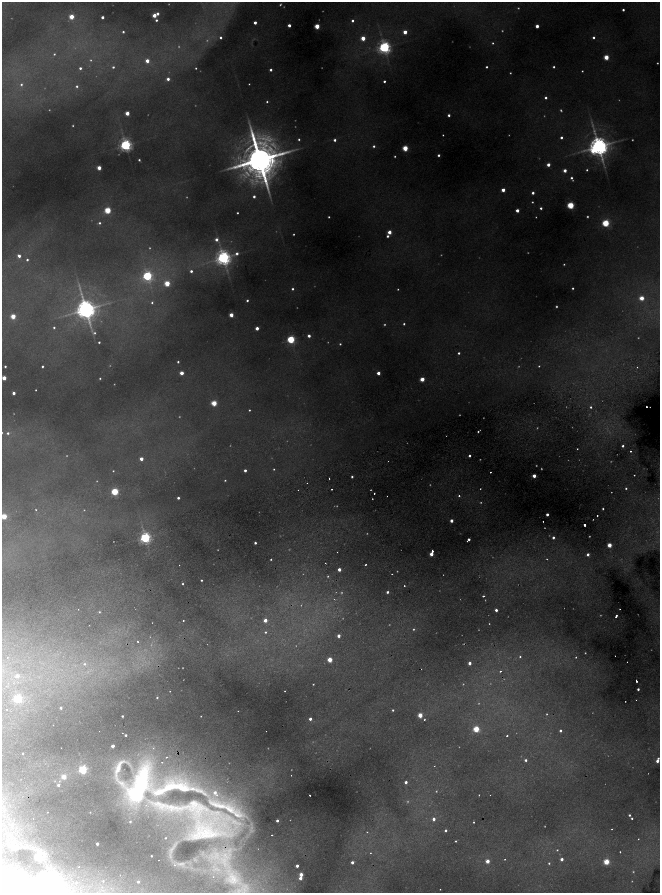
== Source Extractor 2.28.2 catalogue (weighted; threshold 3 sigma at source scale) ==
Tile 11 of 4 x 4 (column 3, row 3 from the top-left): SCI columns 2855-4170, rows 1781-3561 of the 5831 x 7122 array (HDU 1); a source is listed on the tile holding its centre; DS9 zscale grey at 2 x 2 block average (1 PNG px = mean of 2 x 2 image px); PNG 662 x 895 px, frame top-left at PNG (2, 2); no overlay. Shown black and unused: <1% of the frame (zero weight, under 2 of 4 exposures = <1% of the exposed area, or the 3 px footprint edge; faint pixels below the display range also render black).
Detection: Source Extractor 2.28.2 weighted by HDU 2 'WHT'; one run over the whole footprint, this tile lists its part. Background 0.541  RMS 0.021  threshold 0.093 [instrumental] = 3 sigma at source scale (4.5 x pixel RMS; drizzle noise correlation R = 1.50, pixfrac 1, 0.05/0.05 arcsec/px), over >= 5 px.
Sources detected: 380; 113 too faint to see at this stretch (2 x 2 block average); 1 inside a brighter object's white glare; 8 cosmic-ray / hot-pixel residue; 1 long thin detection or spike segment (spike, bleed or trail) — not listed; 12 inside a brighter listed object's ellipse — not listed separately; the other 245 listed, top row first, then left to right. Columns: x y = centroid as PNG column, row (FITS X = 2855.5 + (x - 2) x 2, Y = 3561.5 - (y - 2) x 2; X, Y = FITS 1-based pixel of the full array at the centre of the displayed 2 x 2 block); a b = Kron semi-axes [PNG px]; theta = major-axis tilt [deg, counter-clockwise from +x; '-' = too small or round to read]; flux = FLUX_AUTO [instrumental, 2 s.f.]
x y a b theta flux
623 10 2 2 - 9
158 14 2 2 - 16
154 15 3 2 - 47
71 17 3 3 - 100
102 17 2 2 - 19
156 20 2 2 - 7.7
352 21 3 3 - 9.6
255 23 2 2 - 22
289 25 2 2 - 24
317 26 3 3 - 110
537 26 2 2 - 36
123 32 3 2 - 7.2
405 32 3 3 - 48
221 37 2 2 - 11
594 37 2 2 - 9.7
363 38 3 3 - 73
493 43 3 3 - 5.2
384 47 4 4 - 1400
54 54 3 2 - 4.4
606 57 3 3 - 110
147 61 3 2 - 43
113 67 3 3 - 7.6
487 67 2 2 - 6.9
554 67 2 2 - 7
80 68 2 2 - 11
196 68 2 2 - 4.4
271 70 2 2 - 12
168 79 2 2 - 18
384 81 2 2 - 8.7
21 84 3 3 - 6.8
77 86 3 3 - 8.2
546 98 3 2 - 11
267 102 2 2 - 5.1
127 113 2 2 - 67
449 115 2 2 - 13
443 135 2 2 - 3.4
561 137 2 2 - 11
299 139 3 3 - 6.8
335 140 3 3 - 13
126 145 4 4 - 1400
374 146 3 3 - 9.1
599 146 6 5 - 4800
405 148 3 3 - 150
439 155 2 2 - 11
139 160 2 2 - 5.8
260 160 14 9 -79 20000
548 165 2 2 - 32
99 168 3 3 - 58
565 170 2 2 - 30
587 170 2 2 - 5
571 178 2 2 - 7.4
573 180 2 2 - 2.6
503 190 2 2 - 39
533 193 2 2 - 16
254 196 2 2 - 13
571 205 3 3 - 300
541 208 2 2 - 9.6
108 210 3 3 - 230
517 210 2 2 - 33
329 217 2 2 - 5.1
99 223 3 3 - 7.8
606 223 3 3 - 320
389 232 3 2 - 49
388 236 2 2 - 11
216 239 3 3 - 23
19 256 3 3 - 19
223 258 6 5 - 2200
27 260 3 2 - 7.4
191 271 3 3 - 13
147 276 4 4 - 740
167 283 3 3 - 140
573 288 2 2 - 6.3
293 289 3 3 - 8.2
642 298 3 3 - 83
247 300 2 2 - 7.6
152 303 3 3 - 5.8
86 309 7 5 -67 4700
231 315 3 3 - 59
13 316 3 3 - 100
404 324 2 2 - 6.4
54 327 2 2 - 6
257 328 2 2 - 35
94 333 4 3 - 6.6
309 336 3 2 - 20
291 339 3 3 - 420
99 342 2 2 - 6.4
340 344 2 2 - 5.4
459 353 2 2 - 8.5
178 362 2 2 - 6.4
5 366 2 2 - 6.3
42 366 2 2 - 6.4
539 366 2 2 - 3.9
637 367 2 2 - 3.3
182 373 3 2 - 49
378 373 2 2 - 31
4 378 3 2 - 64
100 378 2 2 - 4.6
422 379 3 2 - 71
36 390 2 2 - 3.2
14 393 2 2 - 22
214 403 3 3 - 150
591 407 2 2 - 6.9
647 407 2 2 - 5.6
249 410 2 2 - 4.2
8 433 3 3 - 8.4
623 446 2 2 - 9.6
577 449 2 2 - 2.9
631 451 2 2 - 4.9
469 456 2 2 - 8.9
141 459 2 2 - 35
274 469 2 2 - 3.7
245 470 2 2 - 15
113 471 2 2 - 3.2
490 472 2 2 - 6.2
634 475 2 2 - 6
534 476 2 2 - 43
352 477 2 2 - 7.4
329 478 2 2 - 4.8
225 480 3 2 - 3.9
626 488 2 2 - 5.4
332 489 2 2 - 4.1
115 492 3 3 - 320
374 493 2 2 - 6.6
387 496 2 2 - 2.6
459 496 2 2 - 5
178 498 2 2 - 11
603 509 2 2 - 5.1
36 510 2 2 - 3.3
547 514 2 2 - 17
597 515 2 2 - 7.2
4 516 3 3 - 140
451 521 2 2 - 27
543 521 2 2 - 3.3
584 525 2 2 - 50
553 537 2 2 - 11
145 538 3 3 - 1100
469 539 2 2 - 13
467 541 2 2 - 2.2
255 543 2 2 - 10
609 545 3 2 - 76
432 551 2 2 - 24
337 552 2 2 - 2.2
431 554 2 2 - 51
588 554 3 2 - 16
271 559 2 2 - 4.2
326 563 2 2 - 2.8
179 565 2 2 - 2.1
365 565 2 2 - 4.5
339 569 2 2 - 26
392 574 2 2 - 4.4
201 580 2 2 - 5.1
183 584 2 2 - 4.9
404 586 2 2 - 5
387 592 2 2 - 12
483 596 3 2 - 5.2
78 609 2 2 - 1.4
496 610 2 2 - 17
99 612 3 2 - 3.6
616 616 3 2 - 14
265 620 2 2 - 34
183 621 2 2 - 6.1
265 632 2 2 - 4.8
339 636 2 2 - 26
138 641 2 2 - 4
520 657 3 2 - 5
576 657 2 2 - 11
330 660 3 2 - 94
627 662 2 2 - 2
470 663 2 2 - 22
84 664 4 4 - 11
501 671 2 2 - 10
17 676 3 3 - 30
636 681 3 2 - 8.2
638 689 2 2 - 10
170 691 2 2 - 3.1
157 698 3 2 - 6.2
18 699 3 3 - 550
636 700 2 2 - 1.8
61 708 2 2 - 11
7 709 2 2 - 7.6
393 710 3 2 - 6.2
420 715 3 2 - 89
122 716 2 2 - 6.5
201 716 2 2 - 2.6
310 719 3 2 - 18
425 719 2 2 - 4.4
476 729 3 3 - 190
266 731 2 2 - 2.1
560 731 2 2 - 10
507 736 2 2 - 8.5
23 753 2 2 - 6
526 760 2 2 - 12
657 761 3 3 - 23
118 768 49 15 -89 120
83 769 3 3 - 560
291 775 2 2 - 3.1
64 777 3 3 - 78
406 782 3 2 - 18
141 783 59 24 76 630
58 785 3 2 - 16
168 788 28 12 24 170
215 792 4 3 - 21
310 795 2 2 - 4.1
479 795 2 2 - 3.6
490 795 2 2 - 1.8
193 805 16 12 75 74
221 806 42 8 -19 150
170 807 22 6 -9 92
47 812 2 2 - 2.4
90 812 2 2 - 2.6
629 815 2 2 - 8.3
33 818 2 2 - 3.8
632 818 2 2 - 5.7
434 819 3 2 - 22
277 820 2 2 - 14
474 822 2 2 - 3.8
612 829 2 2 - 3.6
446 830 2 2 - 11
204 833 40 20 5 270
272 835 2 2 - 7
638 839 2 2 - 2.9
456 841 3 2 - 5
97 844 2 2 - 15
26 845 3 2 - 5.1
41 849 4 2 - 6.1
557 850 2 2 - 3.8
620 852 2 2 - 4.8
151 856 2 2 - 4.3
38 857 3 3 - 380
562 859 2 2 - 23
488 861 2 2 - 53
352 862 2 2 - 20
606 862 3 3 - 170
549 863 2 2 - 5.2
174 865 2 2 - 5.2
297 866 2 2 - 19
79 867 2 2 - 1.9
301 874 2 2 - 45
213 877 2 2 - 2.3
300 878 2 2 - 32
233 879 18 15 -61 150
103 881 3 3 - 5.3
76 882 3 3 - 3.8
138 882 3 3 - 10
5 887 12 7 39 73
Overlapping masked pixels (flux is a lower limit): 1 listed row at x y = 204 833
Isophote crosses this tile's border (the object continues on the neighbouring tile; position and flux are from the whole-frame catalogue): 1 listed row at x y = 4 516